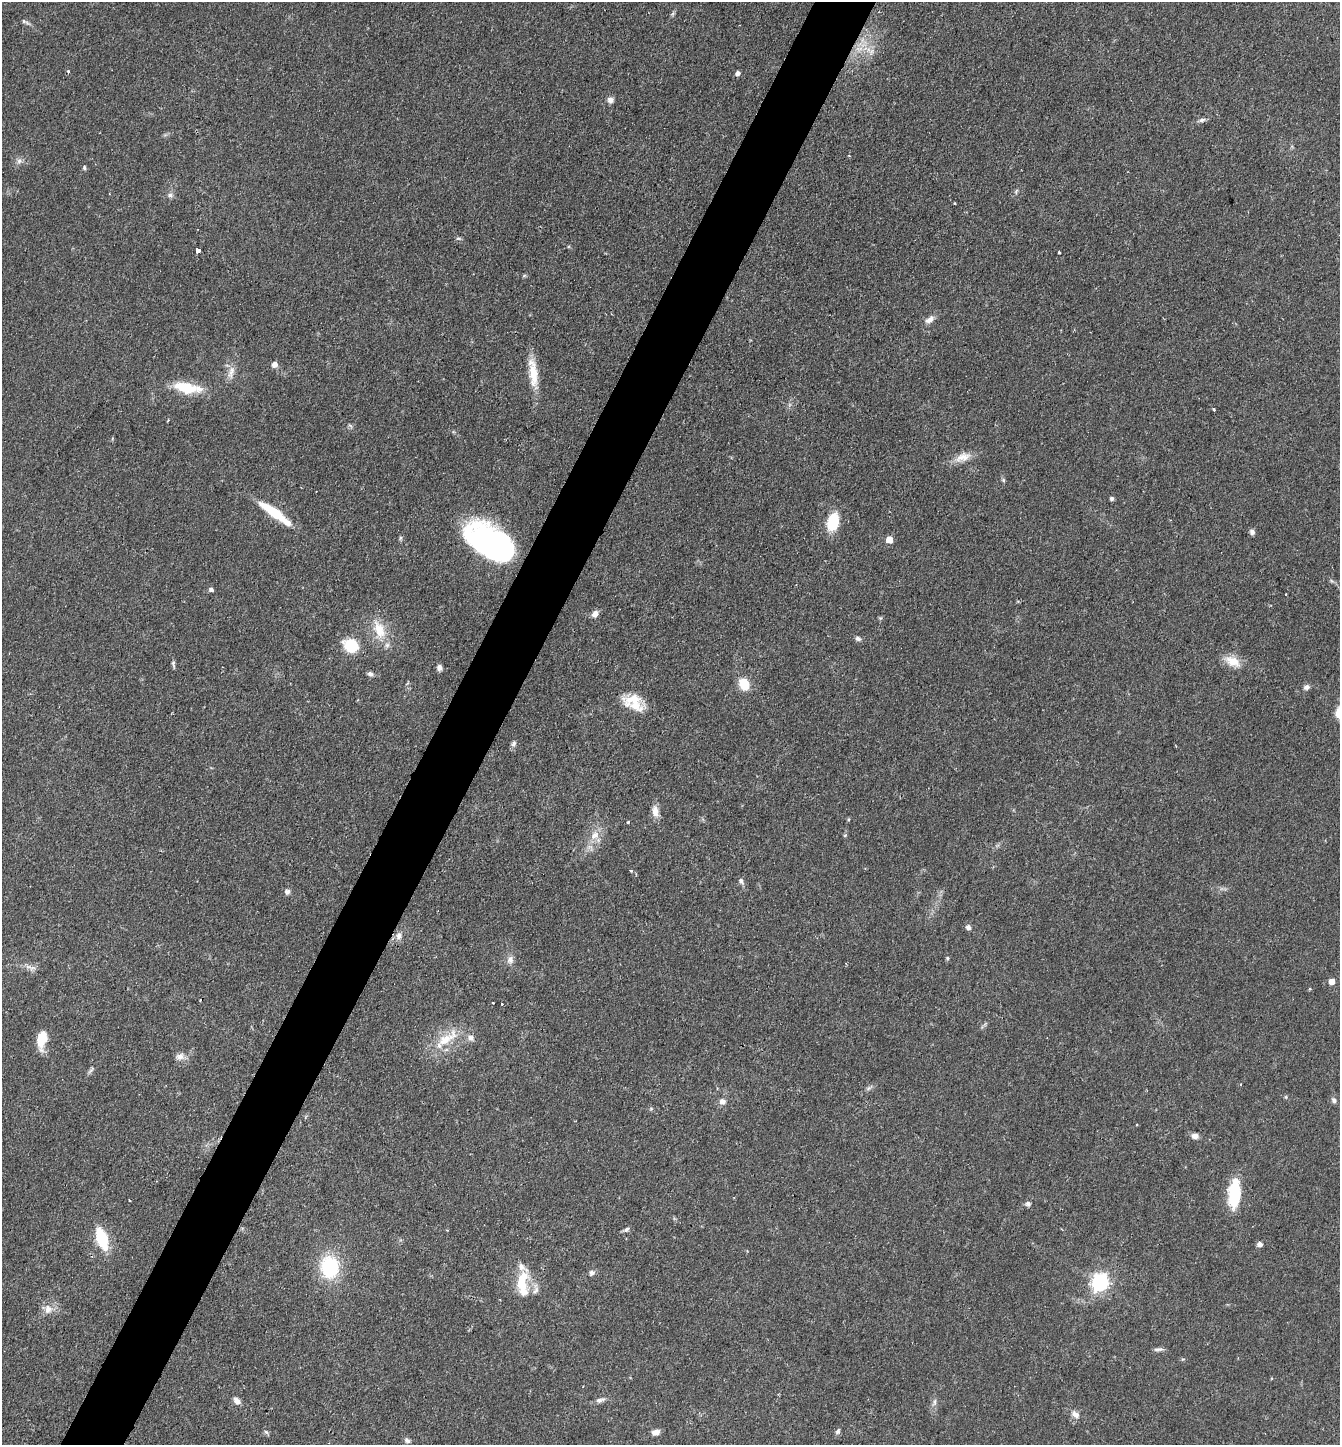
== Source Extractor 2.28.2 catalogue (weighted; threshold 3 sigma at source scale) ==
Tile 7 of 4 x 4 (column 3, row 2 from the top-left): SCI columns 2824-4161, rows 2890-4332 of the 5783 x 5776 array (HDU 1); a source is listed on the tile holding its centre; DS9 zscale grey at full resolution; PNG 1342 x 1447 px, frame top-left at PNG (2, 2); no overlay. Shown black and unused: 5% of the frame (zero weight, under 2 of 3 exposures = <1% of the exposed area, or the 3 px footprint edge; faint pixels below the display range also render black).
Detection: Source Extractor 2.28.2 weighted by HDU 2 'WHT'; one run over the whole footprint, this tile lists its part. Background 0.0527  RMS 0.005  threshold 0.0226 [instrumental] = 3 sigma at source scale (4.5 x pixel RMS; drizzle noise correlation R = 1.50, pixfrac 1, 0.05/0.05 arcsec/px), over >= 5 px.
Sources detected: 100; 2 inside a brighter object's white glare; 2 cosmic-ray / hot-pixel residue — not listed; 5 inside a brighter listed object's ellipse — not listed separately; the other 91 listed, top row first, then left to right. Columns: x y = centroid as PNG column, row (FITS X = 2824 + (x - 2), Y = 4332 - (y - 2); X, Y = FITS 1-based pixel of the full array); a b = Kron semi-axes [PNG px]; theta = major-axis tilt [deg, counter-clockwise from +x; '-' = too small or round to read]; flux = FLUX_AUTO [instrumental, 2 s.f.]
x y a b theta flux
673 14 8 4 71 0.88
23 21 6 5 - 0.9
871 52 12 8 63 3.3
68 71 4 4 - 0.68
737 73 5 5 - 1.7
610 100 7 7 - 2.4
1202 120 11 5 10 1.6
19 161 8 7 - 1.9
84 168 6 4 79 0.84
1016 191 8 4 54 0.91
170 195 8 7 - 1.6
955 203 3 2 - 0.62
459 238 8 4 -9 0.84
198 250 4 3 - 9.1
1059 252 3 3 - 0.84
524 276 6 4 19 0.65
929 320 14 7 36 3.1
274 364 6 6 - 2.9
231 372 20 8 74 4.4
533 372 39 10 -84 12
185 387 32 13 -11 16
1214 409 3 3 - 0.96
350 426 8 3 -45 0.75
963 457 23 11 16 6.3
1003 480 6 5 - 0.76
1112 498 4 4 - 1.3
273 512 36 10 -35 18
833 522 18 11 76 17
1252 532 6 6 - 1.9
400 538 6 4 89 0.79
889 539 5 5 - 8.4
487 543 46 26 -43 110
211 589 5 4 - 1.4
595 614 8 6 46 3
379 630 29 15 -69 13
858 639 8 6 -24 1.4
351 645 16 13 -26 16
1233 661 22 12 -28 7.8
173 664 10 4 -80 1.1
439 668 6 5 - 2.3
370 674 8 6 -29 1.4
744 684 10 7 -68 16
1306 687 8 6 27 1.8
635 705 30 15 -11 11
514 743 8 6 48 1.4
655 811 16 8 -81 4
628 822 3 3 - 0.74
595 835 15 10 45 5.9
845 835 5 4 - 0.63
631 871 5 3 - 0.52
741 881 9 5 -66 1.5
287 892 7 6 - 1.8
968 927 6 5 - 1.9
399 935 11 8 84 2.8
947 958 4 4 - 0.68
510 960 11 8 66 2.7
30 968 17 4 -15 2.3
1331 981 5 5 - 5.3
1310 989 5 3 - 0.43
502 1004 3 3 - 0.91
447 1038 40 13 34 15
470 1038 9 8 - 2.3
42 1039 19 9 81 11
180 1056 12 9 27 3.1
91 1070 14 4 50 1.3
868 1088 8 5 31 1.1
1286 1097 6 4 -89 0.59
1334 1100 8 6 -51 1.5
722 1101 8 7 - 2.7
651 1109 6 3 19 0.62
1195 1136 8 7 - 2.5
1234 1194 30 12 86 24
1028 1204 6 6 - 1.5
626 1229 8 5 40 1.2
102 1238 15 8 -72 33
1259 1244 5 5 - 2.5
330 1267 23 19 -87 34
592 1273 7 6 - 1.7
522 1281 28 14 78 14
1100 1283 7 7 - 170
536 1290 13 7 71 2.3
48 1309 13 11 77 4.7
1158 1349 12 4 3 1.6
599 1400 9 7 15 1.8
237 1401 10 6 -42 2.6
934 1402 11 5 77 1.7
1075 1414 13 8 -43 3.1
838 1431 8 6 57 1.3
266 1432 7 5 -44 1
656 1432 8 6 18 3.1
407 1440 8 6 -42 1.5